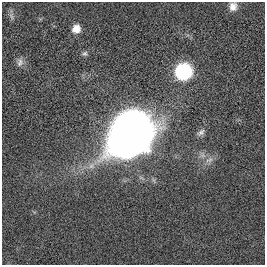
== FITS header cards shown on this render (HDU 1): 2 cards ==
NAXIS1  =                  263
NAXIS2  =                  263

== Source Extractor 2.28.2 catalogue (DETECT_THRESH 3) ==
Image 263 x 263 px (HDU 1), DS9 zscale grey, 1 PNG px = 1 image px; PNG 267 x 267 px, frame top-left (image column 1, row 263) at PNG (2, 2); no overlay
Background 0.0022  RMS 0.046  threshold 0.138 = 3 sigma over >= 5 px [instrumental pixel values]
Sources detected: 9; all 9 listed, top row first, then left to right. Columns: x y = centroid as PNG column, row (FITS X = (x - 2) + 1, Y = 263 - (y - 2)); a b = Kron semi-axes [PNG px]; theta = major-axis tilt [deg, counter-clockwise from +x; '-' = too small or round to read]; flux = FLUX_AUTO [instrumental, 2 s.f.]
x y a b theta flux
233 6 10 9 - 21
12 17 9 4 -71 7.7
76 29 10 9 - 28
85 53 7 7 - 7
20 62 11 8 74 15
184 71 10 10 - 480
201 132 12 7 39 12
131 134 36 26 45 2900
209 160 12 7 22 17